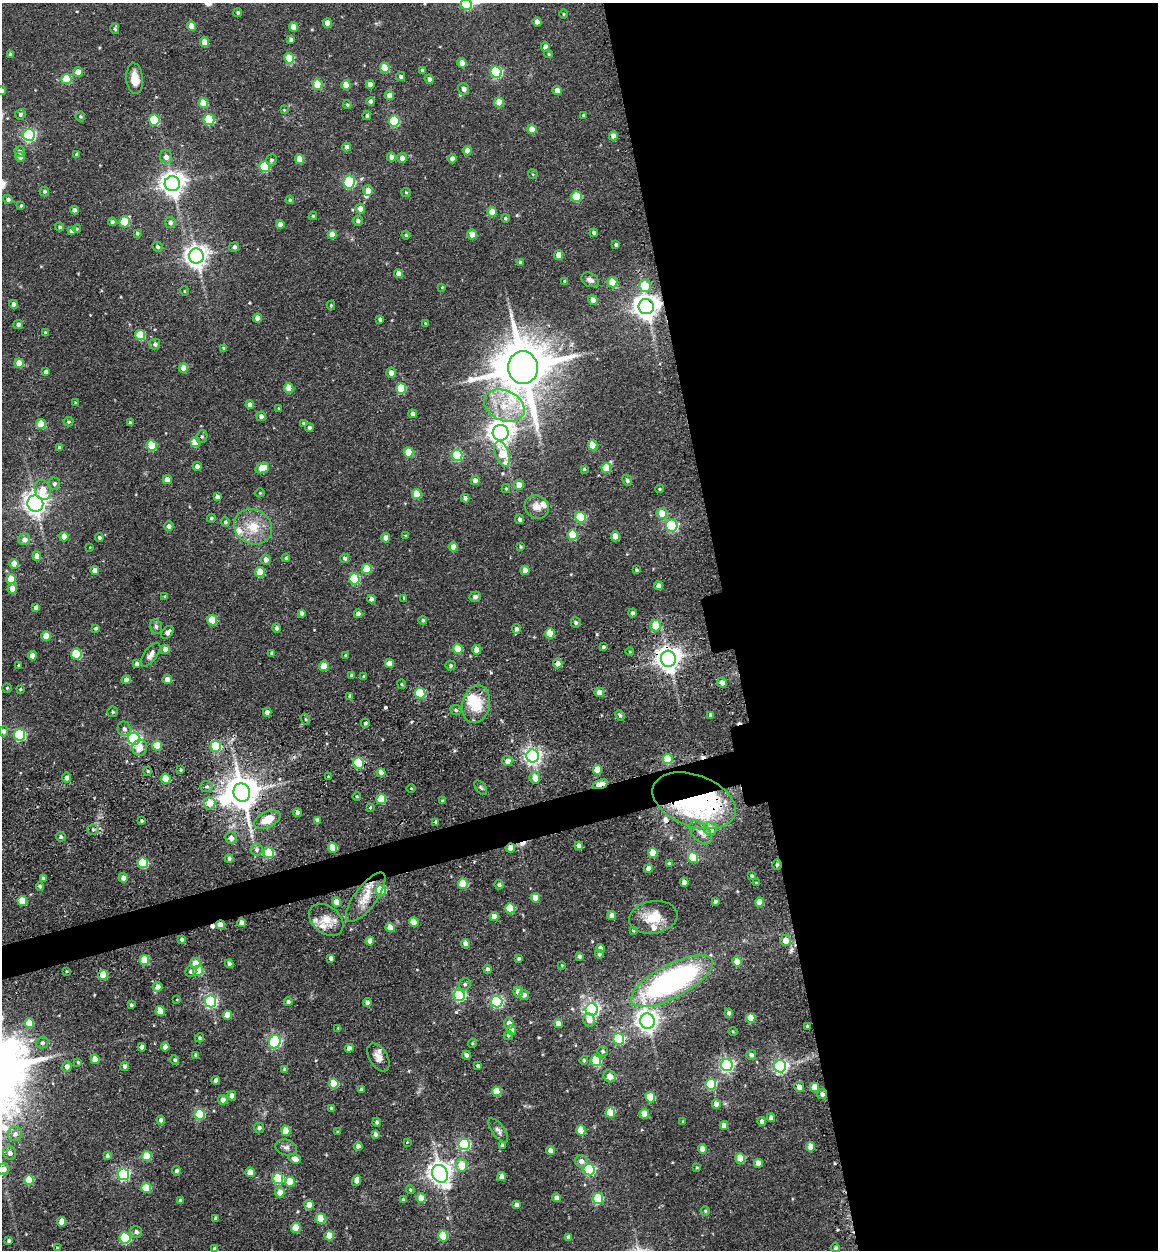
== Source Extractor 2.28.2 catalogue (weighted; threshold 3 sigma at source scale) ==
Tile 8 of 4 x 4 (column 4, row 2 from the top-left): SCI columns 3800-4955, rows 2616-3863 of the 5253 x 5273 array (HDU 1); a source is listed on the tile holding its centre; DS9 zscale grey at full resolution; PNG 1160 x 1252 px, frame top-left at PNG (2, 3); each listed source drawn as its Kron ellipse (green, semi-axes under 4 px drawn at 4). Shown black and unused: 39% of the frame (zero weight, under 3 of 4 exposures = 9% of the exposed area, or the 3 px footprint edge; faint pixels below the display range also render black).
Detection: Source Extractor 2.28.2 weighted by HDU 2 'WHT'; one run over the whole footprint, this tile lists its part. Background 0.0817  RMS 0.0093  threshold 0.0418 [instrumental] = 3 sigma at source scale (4.5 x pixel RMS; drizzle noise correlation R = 1.50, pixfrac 1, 0.05/0.05 arcsec/px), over >= 5 px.
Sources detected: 488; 3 inside a brighter object's white glare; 6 cosmic-ray / hot-pixel residue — neither listed nor drawn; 8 inside a brighter listed object's ellipse — not listed separately; the other 471 listed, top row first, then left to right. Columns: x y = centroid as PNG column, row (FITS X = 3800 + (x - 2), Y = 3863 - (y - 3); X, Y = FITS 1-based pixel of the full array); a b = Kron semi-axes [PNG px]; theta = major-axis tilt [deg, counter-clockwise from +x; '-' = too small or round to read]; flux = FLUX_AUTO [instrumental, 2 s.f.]
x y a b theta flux
466 4 5 5 - 54
238 12 4 4 - 1.9
563 14 5 3 - 0.81
537 22 4 4 - 6.6
327 23 5 4 - 11
192 26 5 4 - 12
293 27 5 4 - 10
115 29 5 4 - 1.4
291 39 4 4 - 2.5
204 42 5 4 - 12
545 47 5 4 - 6.4
548 54 5 4 - 1.2
10 55 4 4 - 3
289 58 5 5 - 31
462 63 5 4 - 9.2
385 68 5 5 - 24
422 70 4 3 - 1.9
78 72 5 5 - 9.2
496 72 6 5 - 100
401 76 4 4 - 2.6
66 79 5 5 - 39
135 79 15 8 -85 13
429 79 5 4 - 3.9
317 84 5 5 - 26
370 84 4 4 - 5
346 85 5 4 - 15
464 89 6 5 - 4.3
557 90 5 4 - 7.9
2 91 4 4 - 2.3
389 95 5 4 - 6
371 101 4 4 - 2.9
499 102 5 4 - 13
203 103 5 5 - 21
347 105 4 3 - 1.3
284 110 3 3 - 0.78
20 114 5 5 - 2.3
80 116 5 5 - 1.2
367 116 4 4 - 1.5
584 116 4 4 - 1.9
154 120 5 5 - 50
209 120 5 5 - 55
394 121 5 5 - 49
532 129 5 4 - 11
29 135 6 6 - 160
613 136 4 4 - 6.6
347 147 4 4 - 5.5
20 151 5 5 - 2.9
467 151 5 4 - 6.8
77 154 4 3 - 2.4
20 157 5 5 - 4.1
166 157 7 6 - 5.1
391 157 4 4 - 4.7
402 158 5 5 - 4.6
300 159 5 4 - 19
452 159 4 4 - 3.9
271 160 6 5 - 2.4
264 167 5 5 - 57
533 174 5 4 - 1.1
349 182 7 5 82 87
172 184 7 7 - 810
44 191 5 4 - 1.7
368 191 5 5 - 7.7
406 192 5 4 - 1.2
576 197 5 5 - 35
8 199 5 4 - 2.7
290 200 4 4 - 1
21 206 4 3 - 1.2
360 209 5 5 - 6.9
74 210 4 4 - 4.3
492 212 5 4 - 12
313 216 4 4 - 0.94
505 218 4 4 - 1.3
358 221 5 5 - 2.7
112 222 4 4 - 2.4
125 222 5 5 - 36
170 222 5 5 - 3.2
280 224 4 4 - 8.3
59 227 4 4 - 1.7
77 229 4 3 - 1
71 231 4 4 - 3.9
137 233 4 4 - 1.6
594 233 4 4 - 2.4
472 234 5 4 - 14
332 235 4 4 - 10
406 235 4 4 - 1.1
616 245 3 3 - 1.8
157 247 5 4 - 2
234 247 5 4 - 2.3
559 255 5 4 - 9.7
196 256 7 7 - 650
520 262 4 3 - 1.4
398 273 4 4 - 7.4
590 280 9 6 -30 3.9
565 281 4 4 - 1.6
612 282 5 5 - 25
645 286 6 6 - 18
442 287 4 4 - 0.83
184 291 5 3 - 0.67
593 300 5 4 - 5.5
13 304 4 4 - 3.6
331 305 4 4 - 1.1
646 307 7 7 - 870
257 318 4 4 - 7.4
380 319 4 3 - 2.6
425 323 4 3 - 0.81
18 324 5 4 - 2.5
45 333 3 3 - 1.6
140 335 5 5 - 33
155 344 5 5 - 3
224 348 4 4 - 1.4
19 363 5 4 - 16
184 368 5 4 - 13
523 368 16 15 - 5800
46 372 4 4 - 3.2
391 373 5 4 - 5.7
289 388 5 4 - 18
401 389 5 5 - 35
75 403 3 2 - 1
250 405 4 4 - 4.6
504 406 21 15 -24 27
279 408 4 3 - 1.2
413 414 4 4 - 4.2
261 416 5 4 - 3.5
68 422 5 5 - 1.4
130 423 4 3 - 2.6
303 423 4 3 - 1.1
41 424 5 5 - 22
309 428 4 4 - 2.3
501 433 8 8 - 830
202 437 6 5 - 2.2
195 442 5 5 - 20
593 445 5 4 - 21
152 446 5 5 - 29
59 447 4 4 - 1.4
409 452 5 5 - 21
502 454 13 6 -70 24
457 455 5 5 - 60
197 466 4 4 - 3.8
262 468 7 5 21 17
606 468 5 5 - 25
584 469 4 4 - 1.2
167 480 4 4 - 7.9
475 480 5 4 - 7.4
627 480 6 4 -65 2.2
54 484 6 6 - 2.5
519 485 5 5 - 9.7
506 488 4 4 - 0.99
660 489 4 3 - 1
43 490 10 8 -71 13
260 493 5 4 - 1
417 494 5 4 - 21
217 497 4 4 - 3.8
465 498 4 4 - 3.1
35 503 8 8 - 600
537 507 12 11 - 7.8
662 513 5 5 - 14
581 517 5 5 - 57
211 518 4 4 - 1.5
520 519 5 4 - 3
225 522 5 4 - 1.8
169 526 5 4 - 3.7
672 526 6 5 - 120
253 527 19 17 -26 22
405 535 3 3 - 1
573 535 5 5 - 30
615 536 5 4 - 12
64 537 5 4 - 7.5
99 537 4 4 - 2.2
385 538 4 4 - 6.6
24 539 6 5 - 5.4
90 547 3 2 - 0.6
453 547 5 4 - 9.5
521 547 4 4 - 1.2
37 556 4 4 - 7.6
286 558 4 4 - 1.5
344 558 5 4 - 1.9
266 560 5 5 - 3.7
14 564 4 4 - 13
367 569 5 5 - 26
95 570 4 4 - 6.6
525 570 5 4 - 10
637 570 4 3 - 1.3
260 572 5 4 - 21
11 579 5 4 - 19
354 579 5 5 - 64
658 586 4 4 - 6
12 588 5 5 - 9.7
165 597 4 3 - 1.2
475 597 6 5 - 2.5
404 598 4 3 - 0.9
371 599 4 4 - 4
36 608 4 4 - 4.6
301 613 4 3 - 2.7
632 613 4 4 - 2.2
358 614 4 4 - 5.8
212 620 5 5 - 26
423 620 4 4 - 1.5
576 623 5 5 - 2
655 626 6 5 - 19
156 627 8 5 -75 2.4
95 628 3 3 - 1.7
276 628 4 4 - 2.5
516 629 5 4 - 2.9
167 632 7 5 47 4
550 633 5 4 - 23
46 636 5 4 - 15
603 647 4 3 - 1.9
165 649 4 4 - 7.2
458 649 5 4 - 25
477 650 5 4 - 8.9
630 652 4 3 - 0.85
271 653 4 4 - 1.5
76 654 5 5 - 47
151 655 14 6 54 5.3
346 655 4 3 - 1
32 656 4 4 - 9.1
668 659 8 7 - 890
389 663 4 4 - 9.4
558 663 5 4 - 7.6
137 664 4 4 - 3.1
18 665 3 2 - 0.87
451 665 5 5 - 1.9
324 666 5 4 - 21
352 675 4 4 - 2.5
364 677 3 3 - 1.6
167 679 4 4 - 6.9
126 680 4 4 - 5
722 682 5 4 - 4.4
402 684 5 4 - 1.1
7 688 5 4 - 1.2
20 689 3 3 - 0.96
599 692 5 4 - 8.4
420 693 5 5 - 53
350 696 4 4 - 2
476 704 19 14 77 26
456 710 6 5 - 1.8
113 712 5 5 - 1.6
267 712 4 4 - 5.2
620 715 5 4 - 1.4
711 715 4 4 - 4
305 719 5 3 - 1.1
365 723 4 4 - 1.4
124 729 7 6 - 3.7
3 731 5 4 - 3.1
20 735 6 5 - 97
134 739 6 6 - 190
157 746 5 5 - 25
216 746 5 5 - 65
140 748 8 7 - 8.3
533 756 6 6 - 360
668 759 5 5 - 30
507 761 5 5 - 7.2
359 763 5 5 - 70
181 770 4 3 - 1.1
597 770 5 4 - 20
148 771 4 4 - 1.1
381 773 4 4 - 7.4
328 777 3 2 - 1
67 778 5 4 - 4.4
535 778 6 5 - 10
166 779 5 5 - 28
600 784 8 4 17 24
207 786 6 5 - 1.9
411 788 4 3 - 0.78
481 788 8 5 -53 1.5
242 792 9 8 - 2000
357 797 4 3 - 0.95
381 799 5 5 - 31
442 801 4 3 - 1.1
694 801 43 26 -20 200
209 803 6 6 - 11
370 807 4 3 - 1.1
297 813 4 4 - 5.6
267 820 14 7 25 13
317 820 4 4 - 2.7
142 821 3 3 - 1.3
436 822 4 3 - 2.1
710 829 7 6 - 11
93 830 5 5 - 1.9
701 832 14 8 -48 6.9
61 837 5 5 - 2.3
231 838 6 5 - 4.5
579 846 4 4 - 6.9
333 848 5 4 - 20
510 848 5 4 - 7.5
257 850 6 6 - 2.3
269 853 5 5 - 57
653 853 5 4 - 24
693 858 5 5 - 38
229 859 4 4 - 2.2
143 863 5 5 - 53
669 864 4 4 - 2.6
777 865 5 4 - 2
648 868 4 4 - 6.4
752 876 3 3 - 1.3
43 878 4 3 - 1.5
123 878 4 4 - 5.7
684 882 4 4 - 6.1
756 883 3 3 - 0.81
463 884 5 5 - 38
499 885 5 4 - 2.1
40 886 4 3 - 1.6
381 891 5 5 - 68
366 897 29 11 53 18
535 898 5 4 - 12
22 901 5 5 - 28
715 901 3 3 - 1.9
336 902 5 4 - 13
760 902 5 4 - 11
510 908 5 5 - 28
494 916 4 4 - 8.8
612 916 4 4 - 8.7
653 917 24 16 9 19
326 920 19 13 -38 14
414 922 5 4 - 18
241 923 4 4 - 5.5
220 925 4 4 - 10
390 927 4 4 - 13
633 930 3 3 - 2.5
182 939 4 4 - 2.4
785 940 6 5 - 9.6
370 941 4 4 - 7.2
465 944 4 4 - 7
600 948 4 4 - 4.4
599 954 4 4 - 1.8
579 956 4 3 - 2.3
331 958 4 4 - 3.2
519 958 3 3 - 1.5
144 960 5 5 - 31
737 962 5 4 - 15
195 963 5 5 - 12
229 964 4 4 - 3.4
562 965 3 3 - 0.75
487 969 4 4 - 2.4
66 971 4 2 - 0.74
191 971 5 5 - 2.6
198 971 5 5 - 29
103 975 5 5 - 24
672 981 45 16 28 240
465 984 6 5 - 2.1
158 987 5 5 - 5.4
518 992 5 4 - 7.5
459 995 6 5 - 110
524 995 5 5 - 4.6
177 999 4 3 - 0.65
210 1001 6 6 - 170
288 1002 4 4 - 2.1
367 1002 4 4 - 3.2
497 1002 6 5 - 130
131 1005 3 3 - 1.6
592 1009 6 6 - 270
160 1011 5 4 - 16
729 1013 4 4 - 2.7
227 1015 4 4 - 14
751 1018 5 4 - 20
589 1020 7 6 - 7.1
647 1021 7 7 - 610
29 1023 5 5 - 16
509 1023 6 5 - 4.5
558 1023 4 4 - 9
807 1026 3 3 - 1.7
338 1028 4 3 - 0.89
511 1030 5 4 - 6.5
733 1032 4 3 - 0.82
508 1036 4 4 - 1.5
200 1038 4 4 - 1.7
619 1039 6 5 - 76
275 1042 7 6 - 140
42 1043 6 5 - 2.3
472 1043 5 4 - 1.1
142 1047 4 4 - 5.2
165 1047 4 4 - 5.9
349 1048 4 4 - 5.8
602 1051 5 5 - 2
196 1055 4 3 - 2.2
466 1055 4 4 - 3.6
751 1055 5 5 - 3.1
378 1057 15 9 -58 7.2
95 1059 5 4 - 13
175 1060 4 4 - 1.9
584 1060 4 4 - 1.4
596 1061 5 5 - 43
78 1062 4 4 - 1.2
727 1065 6 6 - 190
124 1066 4 4 - 3.2
478 1066 4 4 - 2.5
780 1066 6 6 - 200
67 1067 5 4 - 4.4
285 1069 4 4 - 2.1
610 1076 6 6 - 7.8
216 1080 4 4 - 4.9
334 1083 5 5 - 29
711 1084 5 5 - 61
799 1087 5 5 - 6.9
814 1087 5 4 - 17
361 1089 4 3 - 1.6
497 1091 5 4 - 22
822 1094 5 5 - 3.6
232 1096 4 4 - 6.3
650 1097 5 5 - 33
223 1100 5 5 - 6.6
716 1104 5 4 - 7.2
331 1108 3 3 - 1.4
610 1113 5 5 - 27
200 1114 5 5 - 52
644 1114 5 4 - 14
771 1118 4 4 - 4.8
161 1120 4 4 - 3
377 1122 4 4 - 1.8
683 1122 4 3 - 1.3
762 1122 4 4 - 4.4
724 1125 4 4 - 6
259 1128 5 5 - 2.4
498 1130 14 6 -53 3.8
581 1130 5 4 - 20
286 1131 5 4 - 22
337 1132 4 3 - 1.1
15 1134 7 7 - 4.6
375 1134 4 4 - 3.2
407 1142 4 4 - 0.72
464 1144 6 5 - 98
502 1145 4 4 - 2.3
358 1146 4 4 - 5.4
286 1147 11 8 -14 3.4
811 1147 5 4 - 11
702 1149 5 4 - 11
550 1151 4 4 - 6.7
10 1153 7 6 - 3.9
107 1156 4 4 - 2.5
146 1156 5 5 - 24
740 1158 5 4 - 28
295 1159 6 4 -19 6.7
581 1161 6 6 - 4.8
758 1163 4 4 - 8
462 1165 6 5 - 17
697 1167 4 3 - 1
3 1169 6 5 - 6.1
589 1170 6 5 - 110
176 1171 4 4 - 2.6
250 1172 5 4 - 12
123 1174 6 5 - 150
440 1174 9 7 -61 750
502 1176 4 4 - 6
278 1179 5 5 - 57
29 1180 5 5 - 25
356 1180 5 4 - 4.7
290 1182 5 4 - 26
146 1188 5 5 - 32
410 1190 4 3 - 1.2
280 1192 5 5 - 11
421 1198 5 4 - 11
556 1198 4 4 - 5.3
403 1199 4 3 - 1.4
598 1199 5 5 - 52
180 1201 4 3 - 2.7
309 1205 5 4 - 8.4
516 1205 4 4 - 3.2
705 1211 4 4 - 1.3
215 1218 4 3 - 1.5
320 1218 5 5 - 29
62 1222 5 4 - 14
296 1228 5 5 - 22
136 1232 6 6 - 3.5
329 1236 5 4 - 20
443 1236 5 5 - 33
568 1237 4 4 - 4.1
125 1238 6 5 - 78
9 1241 3 3 - 1.9
57 1248 4 3 - 1.4
835 1248 4 4 - 1.7
215 1249 4 4 - 3.2
Overlapping masked pixels (flux is a lower limit): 12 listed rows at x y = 646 307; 668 659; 420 693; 359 763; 600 784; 242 792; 694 801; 510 848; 777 865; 220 925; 672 981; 822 1094
Isophote crosses this tile's border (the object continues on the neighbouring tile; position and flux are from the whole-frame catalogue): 4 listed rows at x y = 466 4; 2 91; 3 1169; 215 1249